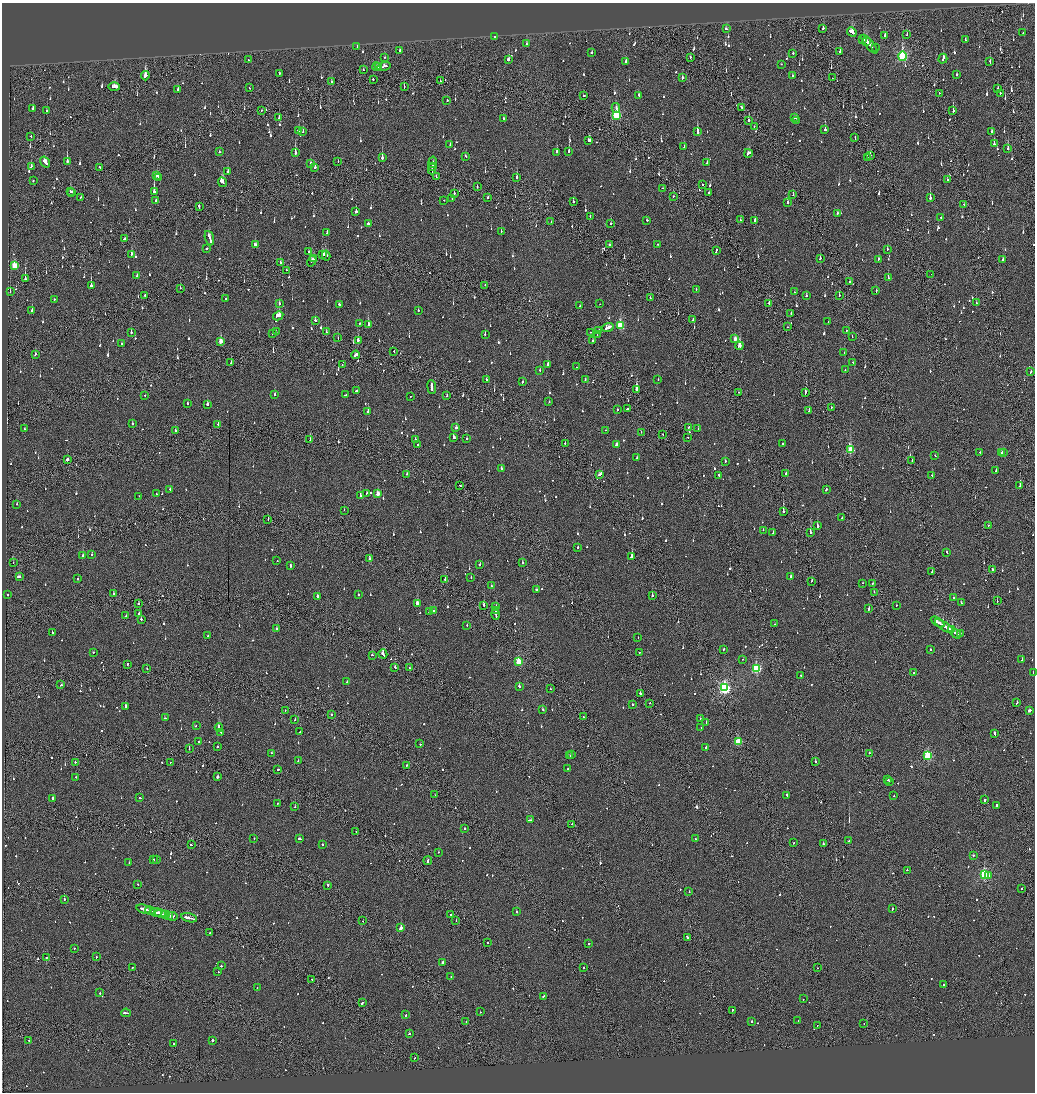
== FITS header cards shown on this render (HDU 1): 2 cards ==
NAXIS1  =                 2065
NAXIS2  =                 2180

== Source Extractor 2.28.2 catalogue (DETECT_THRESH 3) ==
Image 2065 x 2180 px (HDU 1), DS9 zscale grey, zoomed out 1/2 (1 PNG px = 2 x 2 image px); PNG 1037 x 1094 px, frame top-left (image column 1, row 2179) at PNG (2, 3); each listed source drawn as its Kron ellipse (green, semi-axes under 4 px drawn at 4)
Background -0.112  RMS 0.067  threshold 0.2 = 3 sigma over >= 5 px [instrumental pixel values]
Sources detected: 1323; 70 cannot appear on this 1/2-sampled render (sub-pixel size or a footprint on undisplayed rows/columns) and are neither listed nor drawn; of the other 1253, the 500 brightest by FLUX_AUTO listed and drawn (753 fainter detections omitted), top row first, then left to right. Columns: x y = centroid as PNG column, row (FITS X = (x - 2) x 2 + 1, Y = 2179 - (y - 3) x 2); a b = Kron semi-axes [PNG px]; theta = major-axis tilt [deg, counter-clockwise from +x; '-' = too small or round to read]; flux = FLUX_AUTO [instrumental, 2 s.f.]
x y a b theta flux
823 28 3 2 - 120
726 29 2 2 - 230
852 32 5 3 - 230
1023 33 2 1 - 110
907 34 3 1 - 61
885 35 2 2 - 50
495 36 2 2 - 450
863 39 2 2 - 140
965 40 3 2 - 50
867 42 4 2 - 210
526 44 3 2 - 46
869 44 11 3 -51 320
357 47 2 2 - 47
875 47 2 2 - 46
399 51 2 2 - 130
840 51 3 2 - 75
592 53 3 2 - 73
793 53 2 2 - 91
903 56 5 3 - 1600
385 57 2 2 - 53
690 58 2 1 - 79
943 59 5 2 - 280
249 60 2 2 - 82
508 60 3 2 - 160
626 62 4 2 - 75
990 62 3 1 - 86
781 64 2 2 - 70
384 66 7 2 12 380
377 67 4 2 - 200
378 67 2 2 - 100
363 70 3 2 - 55
279 74 3 2 - 55
957 75 3 2 - 49
145 76 4 3 - 290
792 76 2 2 - 79
682 78 2 2 - 77
832 78 2 1 - 55
373 79 2 2 - 51
332 81 3 1 - 61
440 81 2 2 - 70
114 87 6 4 -1 180
404 87 3 1 - 91
250 88 2 2 - 110
998 88 2 2 - 110
178 89 2 2 - 130
939 93 3 1 - 61
1000 93 2 2 - 97
639 95 2 2 - 93
584 96 2 2 - 80
447 101 2 2 - 93
741 107 2 2 - 97
616 108 5 2 - 71
33 109 3 2 - 71
262 110 2 2 - 47
47 111 2 2 - 350
953 111 3 2 - 230
616 115 4 3 - 1100
279 118 4 2 - 140
503 118 2 2 - 57
795 118 3 2 - 59
749 120 3 2 - 83
797 120 2 2 - 71
754 126 2 1 - 140
825 129 3 2 - 290
298 131 3 2 - 61
697 131 4 2 - 910
303 132 3 2 - 73
992 132 3 2 - 63
31 136 2 2 - 100
855 138 2 1 - 56
589 140 3 2 - 140
994 144 3 2 - 160
450 145 2 2 - 82
684 147 3 2 - 88
1008 148 3 2 - 150
569 151 3 2 - 160
220 152 2 2 - 71
295 152 4 2 - 540
556 152 3 2 - 150
748 153 4 2 - 110
870 155 3 2 - 74
466 156 2 2 - 67
867 157 2 2 - 110
382 158 3 2 - 240
67 161 4 2 - 300
338 161 2 2 - 61
45 162 6 2 -56 190
432 162 6 2 78 240
311 163 2 2 - 96
707 163 2 1 - 78
31 166 3 2 - 92
100 167 2 2 - 150
315 167 3 2 - 53
432 167 3 1 - 170
432 169 5 1 - 250
228 171 2 2 - 150
157 175 3 2 - 660
436 176 2 1 - 180
159 177 2 2 - 150
517 178 3 2 - 160
33 180 2 2 - 62
947 180 2 2 - 52
222 182 5 3 - 390
703 185 2 2 - 47
477 187 2 2 - 54
663 188 2 2 - 170
70 191 2 2 - 85
71 192 2 1 - 95
154 192 3 2 - 1200
709 192 2 1 - 47
454 193 2 2 - 74
793 195 2 1 - 48
673 196 2 1 - 69
80 197 2 1 - 47
488 197 2 1 - 88
930 198 2 2 - 790
452 199 2 2 - 82
444 200 2 2 - 50
156 201 2 2 - 60
573 202 2 2 - 280
787 203 2 2 - 150
964 205 2 1 - 62
199 207 3 2 - 240
356 212 2 2 - 310
838 213 2 2 - 65
590 216 2 1 - 72
941 217 2 2 - 85
647 220 2 2 - 84
740 220 3 2 - 48
755 220 2 2 - 110
551 222 2 1 - 97
368 223 2 2 - 150
611 224 2 2 - 90
501 231 2 1 - 110
327 232 4 2 - 130
209 238 7 2 -71 300
124 239 2 2 - 120
658 244 2 2 - 89
255 245 4 2 - 120
609 245 2 2 - 92
207 248 2 2 - 640
887 249 2 2 - 110
716 251 3 2 - 130
308 252 2 2 - 70
131 254 2 2 - 470
323 255 3 3 - 150
326 256 5 2 - 120
820 258 3 2 - 100
314 259 3 2 - 110
878 259 3 2 - 84
1003 260 3 2 - 110
312 261 6 2 58 160
280 262 2 2 - 95
14 266 3 3 - 340
286 270 2 1 - 50
931 274 2 1 - 50
137 276 2 2 - 69
888 277 4 2 - 120
25 279 3 2 - 670
850 281 2 1 - 51
485 285 2 1 - 69
91 286 2 2 - 1700
180 288 2 1 - 51
696 289 2 2 - 60
876 291 2 2 - 130
10 292 2 2 - 49
794 292 2 2 - 54
145 295 2 2 - 170
806 296 2 2 - 59
839 296 2 2 - 150
226 298 2 2 - 58
650 298 2 2 - 130
54 299 2 2 - 54
279 303 2 2 - 130
769 303 2 2 - 54
976 303 2 2 - 66
339 304 3 2 - 63
600 304 2 1 - 75
580 306 2 2 - 83
32 311 3 2 - 190
418 311 2 2 - 59
791 314 2 2 - 48
278 316 5 3 - 390
315 320 3 2 - 96
693 320 2 2 - 160
828 322 2 2 - 62
359 323 2 2 - 55
368 324 3 2 - 310
620 325 4 3 - 740
608 327 6 2 20 240
788 327 2 1 - 58
599 330 3 2 - 250
326 331 3 2 - 48
846 331 2 2 - 61
131 332 3 2 - 160
276 332 2 2 - 61
590 332 2 1 - 52
272 333 2 2 - 170
485 335 2 2 - 72
597 335 2 1 - 54
852 337 2 2 - 62
338 338 2 1 - 110
735 339 3 2 - 88
358 340 3 2 - 290
592 340 2 2 - 100
221 341 4 2 - 180
122 344 3 2 - 98
739 346 4 3 - 450
394 352 2 1 - 190
844 352 2 2 - 63
35 354 2 2 - 62
356 355 4 2 - 270
231 362 3 1 - 60
853 362 2 2 - 48
342 364 2 1 - 57
548 365 3 2 - 150
577 367 2 2 - 57
540 370 2 2 - 72
845 370 2 2 - 62
1031 372 3 2 - 53
486 379 2 2 - 92
585 380 2 2 - 70
658 380 2 2 - 85
522 382 2 2 - 220
432 387 7 2 -83 270
636 389 3 2 - 390
356 391 4 2 - 190
739 392 2 1 - 57
805 392 3 2 - 190
144 395 2 2 - 59
274 395 2 2 - 130
345 395 3 2 - 110
411 396 2 1 - 56
447 396 2 2 - 54
549 402 2 2 - 47
188 403 2 2 - 46
207 404 3 2 - 110
831 407 2 2 - 51
627 409 3 2 - 89
617 410 2 2 - 160
809 410 3 2 - 82
368 412 2 2 - 130
132 424 2 2 - 50
218 424 2 1 - 100
688 427 2 2 - 95
456 428 3 3 - 57
25 429 2 2 - 46
698 429 2 2 - 140
176 430 2 2 - 120
606 430 2 1 - 50
641 432 2 1 - 46
663 434 2 1 - 47
453 437 3 2 - 150
688 437 2 2 - 49
467 438 2 2 - 190
310 439 2 1 - 55
415 439 2 2 - 90
565 443 2 2 - 120
782 444 2 2 - 46
418 445 2 2 - 76
616 445 3 2 - 71
851 450 3 3 - 550
980 452 2 2 - 100
1003 452 2 2 - 64
1001 453 2 2 - 57
935 456 2 2 - 56
637 458 2 2 - 94
67 459 2 2 - 3100
912 460 2 2 - 57
725 461 2 2 - 71
501 468 2 2 - 89
996 471 2 2 - 64
786 473 2 2 - 53
407 474 2 2 - 63
600 474 4 2 - 150
719 475 2 2 - 84
932 475 2 1 - 52
460 485 2 2 - 140
1020 486 3 2 - 210
170 489 2 2 - 73
826 489 3 2 - 110
367 493 2 2 - 71
156 494 2 2 - 69
378 494 3 3 - 170
139 496 2 2 - 83
360 496 2 2 - 270
17 504 2 2 - 60
344 510 2 2 - 46
783 511 2 2 - 1600
842 518 2 2 - 54
268 520 2 1 - 62
988 525 2 1 - 86
817 526 2 2 - 1000
763 530 2 2 - 56
810 532 2 2 - 480
773 533 2 2 - 78
578 547 2 2 - 56
947 552 3 2 - 110
91 555 2 2 - 67
82 556 3 2 - 66
632 556 3 2 - 2100
369 559 2 2 - 180
277 561 2 1 - 63
13 562 2 2 - 54
522 563 2 2 - 310
480 564 2 2 - 85
290 565 3 2 - 56
993 570 4 2 - 130
932 571 3 1 - 65
791 576 3 2 - 100
19 577 4 2 - 110
471 577 2 1 - 86
78 579 2 2 - 110
445 579 2 2 - 68
812 581 2 2 - 74
863 583 2 2 - 57
872 583 2 1 - 62
491 586 2 2 - 65
536 590 2 2 - 88
874 592 2 1 - 52
8 594 2 2 - 64
114 594 2 2 - 46
358 595 2 2 - 150
317 596 4 2 - 110
652 596 2 2 - 640
954 598 2 2 - 88
997 601 2 1 - 49
139 603 2 2 - 55
417 603 3 2 - 730
961 603 2 2 - 110
484 605 3 2 - 270
897 605 2 2 - 77
496 607 2 2 - 99
869 608 3 2 - 110
434 611 2 2 - 310
496 611 2 2 - 75
429 612 3 2 - 270
139 613 2 2 - 58
495 614 5 1 - 190
126 616 2 1 - 100
141 619 2 2 - 180
938 622 7 2 -33 260
775 624 2 1 - 46
467 625 2 1 - 61
944 626 11 2 -34 770
277 629 2 2 - 300
952 630 3 2 - 580
52 632 4 2 - 120
960 633 2 1 - 82
956 634 5 2 - 480
208 636 2 2 - 68
638 638 2 1 - 160
723 649 3 2 - 59
930 650 2 2 - 58
93 652 2 2 - 170
640 652 2 1 - 58
383 654 5 2 - 320
372 655 2 2 - 110
743 659 2 2 - 65
1022 660 3 2 - 50
519 662 3 3 - 460
127 664 2 2 - 90
395 667 2 2 - 73
147 668 2 2 - 46
410 668 2 2 - 96
756 668 4 3 - 1200
1033 672 2 1 - 110
914 673 2 2 - 110
801 675 2 1 - 54
347 682 2 2 - 50
61 685 2 2 - 50
519 686 3 2 - 100
724 688 4 3 - 2800
550 689 2 1 - 59
641 694 3 2 - 340
650 703 2 2 - 79
1017 703 3 2 - 91
632 704 2 2 - 120
125 706 3 2 - 310
542 710 2 2 - 85
285 711 2 2 - 52
1029 711 3 2 - 200
332 715 2 2 - 84
583 716 2 2 - 47
165 718 2 2 - 89
700 718 2 2 - 50
295 720 2 1 - 130
706 723 2 2 - 250
196 726 2 1 - 86
701 727 2 1 - 76
219 728 4 2 - 200
221 732 2 2 - 59
300 732 2 1 - 73
994 733 4 2 - 110
738 741 3 3 - 570
198 742 2 2 - 52
420 744 2 2 - 330
217 747 2 2 - 55
706 747 2 2 - 97
189 749 2 1 - 170
272 753 2 2 - 93
870 753 2 2 - 75
571 755 3 2 - 110
570 756 2 1 - 82
928 756 3 3 - 1100
298 761 2 2 - 120
815 761 2 1 - 230
75 762 2 2 - 90
170 762 2 2 - 62
406 765 2 1 - 310
278 769 2 1 - 86
568 769 2 2 - 73
76 777 2 2 - 56
217 777 2 2 - 2000
888 780 2 2 - 250
889 781 2 1 - 77
435 795 2 1 - 140
787 795 3 2 - 120
894 796 2 2 - 79
53 798 2 2 - 200
140 798 2 2 - 83
985 800 2 2 - 560
278 803 2 2 - 63
996 806 3 2 - 130
295 807 2 2 - 70
530 820 3 1 - 120
572 824 2 1 - 62
464 828 2 2 - 120
356 831 2 1 - 50
254 838 2 2 - 46
299 839 3 2 - 99
695 839 2 2 - 77
848 841 2 2 - 87
793 843 2 2 - 53
322 844 2 2 - 52
823 844 2 2 - 68
191 845 2 1 - 160
438 852 2 2 - 60
973 855 2 2 - 140
157 859 2 1 - 47
154 860 2 2 - 70
428 861 4 2 - 130
129 863 3 2 - 69
907 870 2 2 - 140
984 874 3 3 - 1700
989 876 2 2 - 130
138 884 2 2 - 67
328 885 3 2 - 140
1021 889 2 2 - 110
689 892 2 2 - 160
64 899 2 2 - 87
144 909 7 2 -16 310
893 909 2 2 - 110
150 911 5 2 - 330
156 912 6 2 -12 300
516 912 2 2 - 150
161 914 6 2 -11 300
166 915 3 1 - 130
168 915 2 2 - 94
451 915 2 2 - 55
173 916 5 2 - 390
189 918 8 2 -14 480
363 921 2 1 - 69
456 921 2 1 - 53
401 928 3 2 - 2200
210 933 2 2 - 60
687 937 4 2 - 160
487 943 2 1 - 52
588 943 2 2 - 83
74 948 2 2 - 62
46 957 2 1 - 47
96 957 2 2 - 64
442 962 2 2 - 360
221 966 3 2 - 72
132 968 2 2 - 86
583 968 2 2 - 180
817 968 2 1 - 51
218 972 2 2 - 47
451 976 2 2 - 59
312 979 2 2 - 75
943 985 2 2 - 70
257 987 2 1 - 49
100 993 2 2 - 120
543 996 2 2 - 140
803 999 2 2 - 98
362 1003 3 2 - 190
732 1010 2 1 - 77
480 1012 2 2 - 61
126 1013 5 2 - 190
406 1015 2 2 - 63
798 1020 2 2 - 58
751 1021 3 2 - 66
466 1022 2 2 - 52
864 1023 2 1 - 57
817 1025 2 1 - 65
409 1034 2 2 - 52
29 1040 2 2 - 49
213 1040 2 2 - 300
174 1044 2 1 - 78
414 1058 2 1 - 51
At the frame edge (FLAGS 8, measured only in part): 1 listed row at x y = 1033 672
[753 fainter detections neither listed nor drawn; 70 sub-pixel or undisplayed-footprint detections neither listed nor drawn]